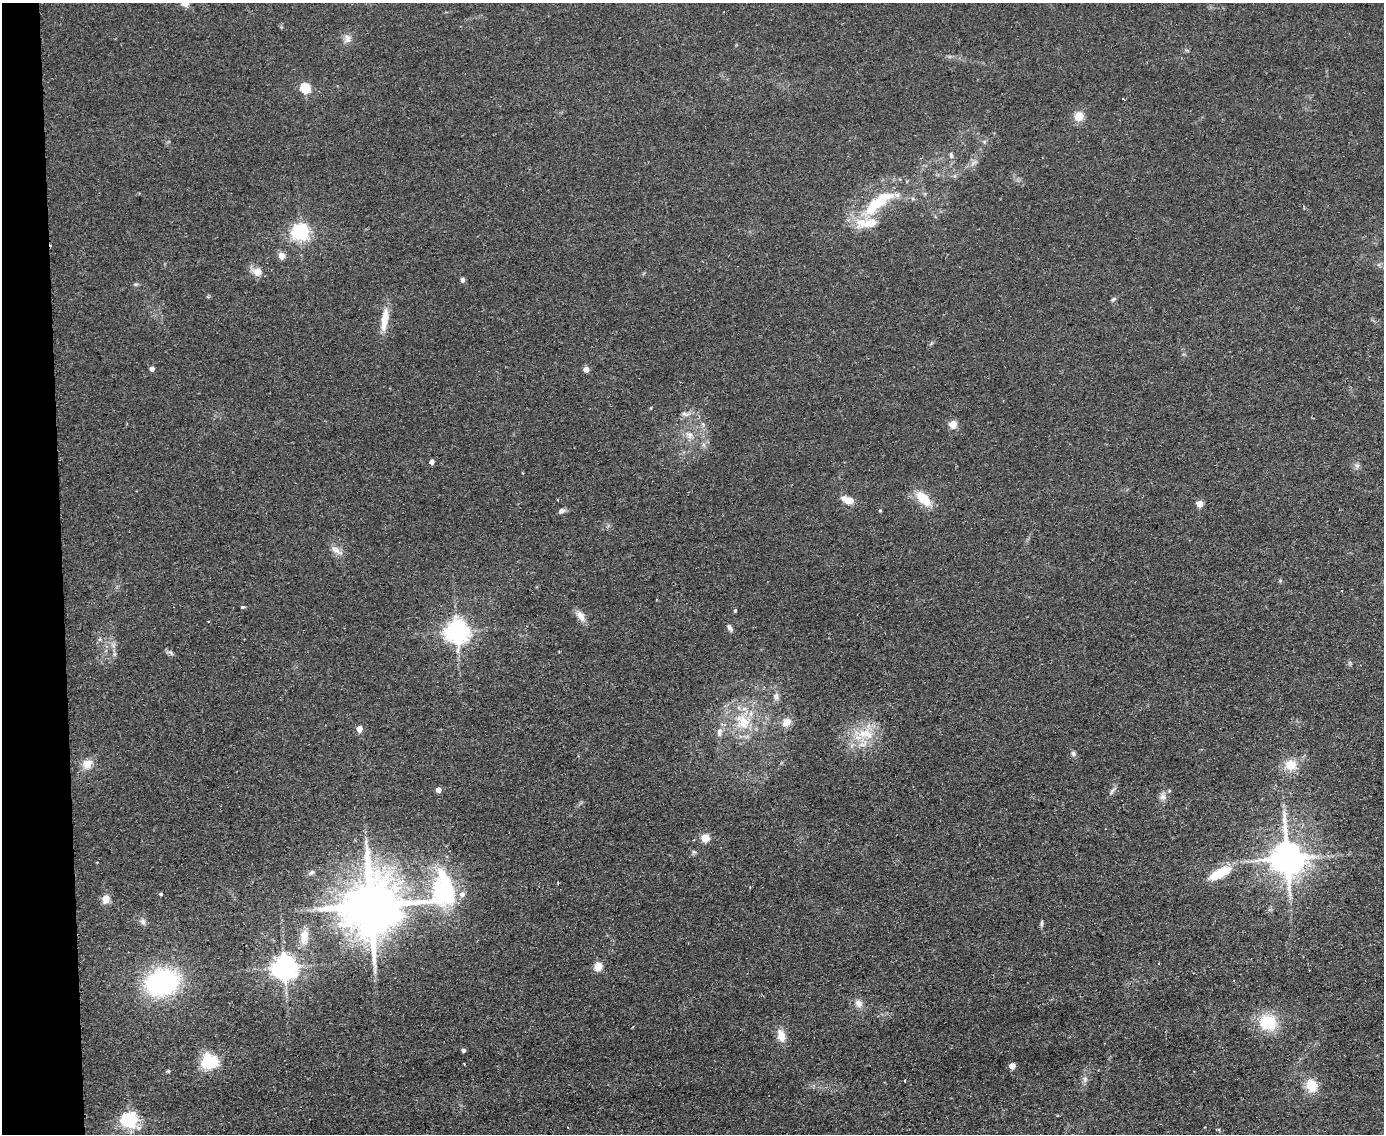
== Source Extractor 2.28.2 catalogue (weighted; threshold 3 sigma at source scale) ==
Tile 4 of 3 x 4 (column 1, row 2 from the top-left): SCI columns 136-1517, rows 2323-3454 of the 4520 x 4643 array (HDU 1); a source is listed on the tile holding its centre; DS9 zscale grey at full resolution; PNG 1386 x 1136 px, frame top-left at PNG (2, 3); no overlay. Shown black and unused: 4% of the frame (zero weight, under 2 of 3 exposures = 3% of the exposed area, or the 3 px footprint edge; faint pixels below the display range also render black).
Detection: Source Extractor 2.28.2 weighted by HDU 2 'WHT'; one run over the whole footprint, this tile lists its part. Background 0.0804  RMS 0.0083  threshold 0.0372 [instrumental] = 3 sigma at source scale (4.5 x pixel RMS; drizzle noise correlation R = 1.50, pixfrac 1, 0.05/0.05 arcsec/px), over >= 5 px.
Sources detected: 76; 2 cosmic-ray / hot-pixel residue — not listed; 3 inside a brighter listed object's ellipse — not listed separately; the other 71 listed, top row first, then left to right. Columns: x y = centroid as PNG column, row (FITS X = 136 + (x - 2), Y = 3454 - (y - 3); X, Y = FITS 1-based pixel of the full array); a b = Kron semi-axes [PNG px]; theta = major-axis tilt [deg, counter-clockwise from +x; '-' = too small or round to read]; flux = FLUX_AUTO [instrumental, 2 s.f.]
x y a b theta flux
347 38 13 9 -80 4.7
1187 50 6 3 -19 1
305 88 5 5 - 54
1079 116 12 11 - 8.7
951 155 8 5 -81 2
876 203 28 14 27 31
861 222 17 16 - 17
300 232 6 6 - 310
282 256 5 4 - 12
257 272 15 11 -17 6.9
462 280 5 5 - 2.1
136 284 6 5 - 1.3
1113 299 8 5 27 1.4
385 320 29 8 82 14
152 369 4 4 - 4
586 369 4 4 - 7.3
685 414 12 5 -10 3.1
953 424 5 5 - 24
689 435 10 9 - 5.7
432 462 4 4 - 4.4
1357 466 7 6 - 2.2
923 498 20 10 -45 20
848 500 18 9 -22 8.3
1200 504 5 4 - 15
562 511 8 6 18 2.6
880 511 4 3 - 0.91
336 550 15 9 -34 5.7
243 607 3 3 - 3.1
735 610 4 3 - 1.2
581 616 15 8 -63 6.3
730 628 11 5 -60 2.5
457 631 8 7 - 700
170 652 8 4 -57 2
114 654 7 4 71 1.5
776 696 11 7 -87 3.6
743 722 27 19 -59 31
786 722 12 9 38 7.2
359 729 4 4 - 11
719 732 12 7 87 4.8
865 734 31 15 -9 25
1073 754 7 6 - 2.2
87 764 12 12 - 8.7
1290 765 14 12 3 14
438 790 4 4 - 7.3
1112 791 16 4 53 2.4
1163 797 10 8 89 4.3
705 838 5 5 - 27
694 852 6 4 -18 1.2
1287 858 11 9 -83 2000
1220 873 22 8 28 28
161 894 4 3 - 1.4
462 894 6 6 - 4.7
106 899 11 8 73 7.1
371 905 27 17 14 6700
143 922 10 6 -52 2.9
1042 923 10 4 89 1.5
304 937 19 10 85 12
598 966 5 5 - 29
284 967 9 8 - 600
162 982 32 25 17 120
858 1003 11 9 -46 5
1268 1022 18 16 -24 33
781 1036 16 10 -76 9.2
463 1050 4 4 - 2.1
210 1062 15 13 -1 36
464 1064 4 2 - 0.58
1012 1066 4 4 - 12
168 1071 5 4 - 0.95
1085 1079 9 7 -56 2.7
1312 1086 14 12 -73 16
129 1120 6 6 - 290
Overlapping masked pixels (flux is a lower limit): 2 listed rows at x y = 1287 858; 371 905